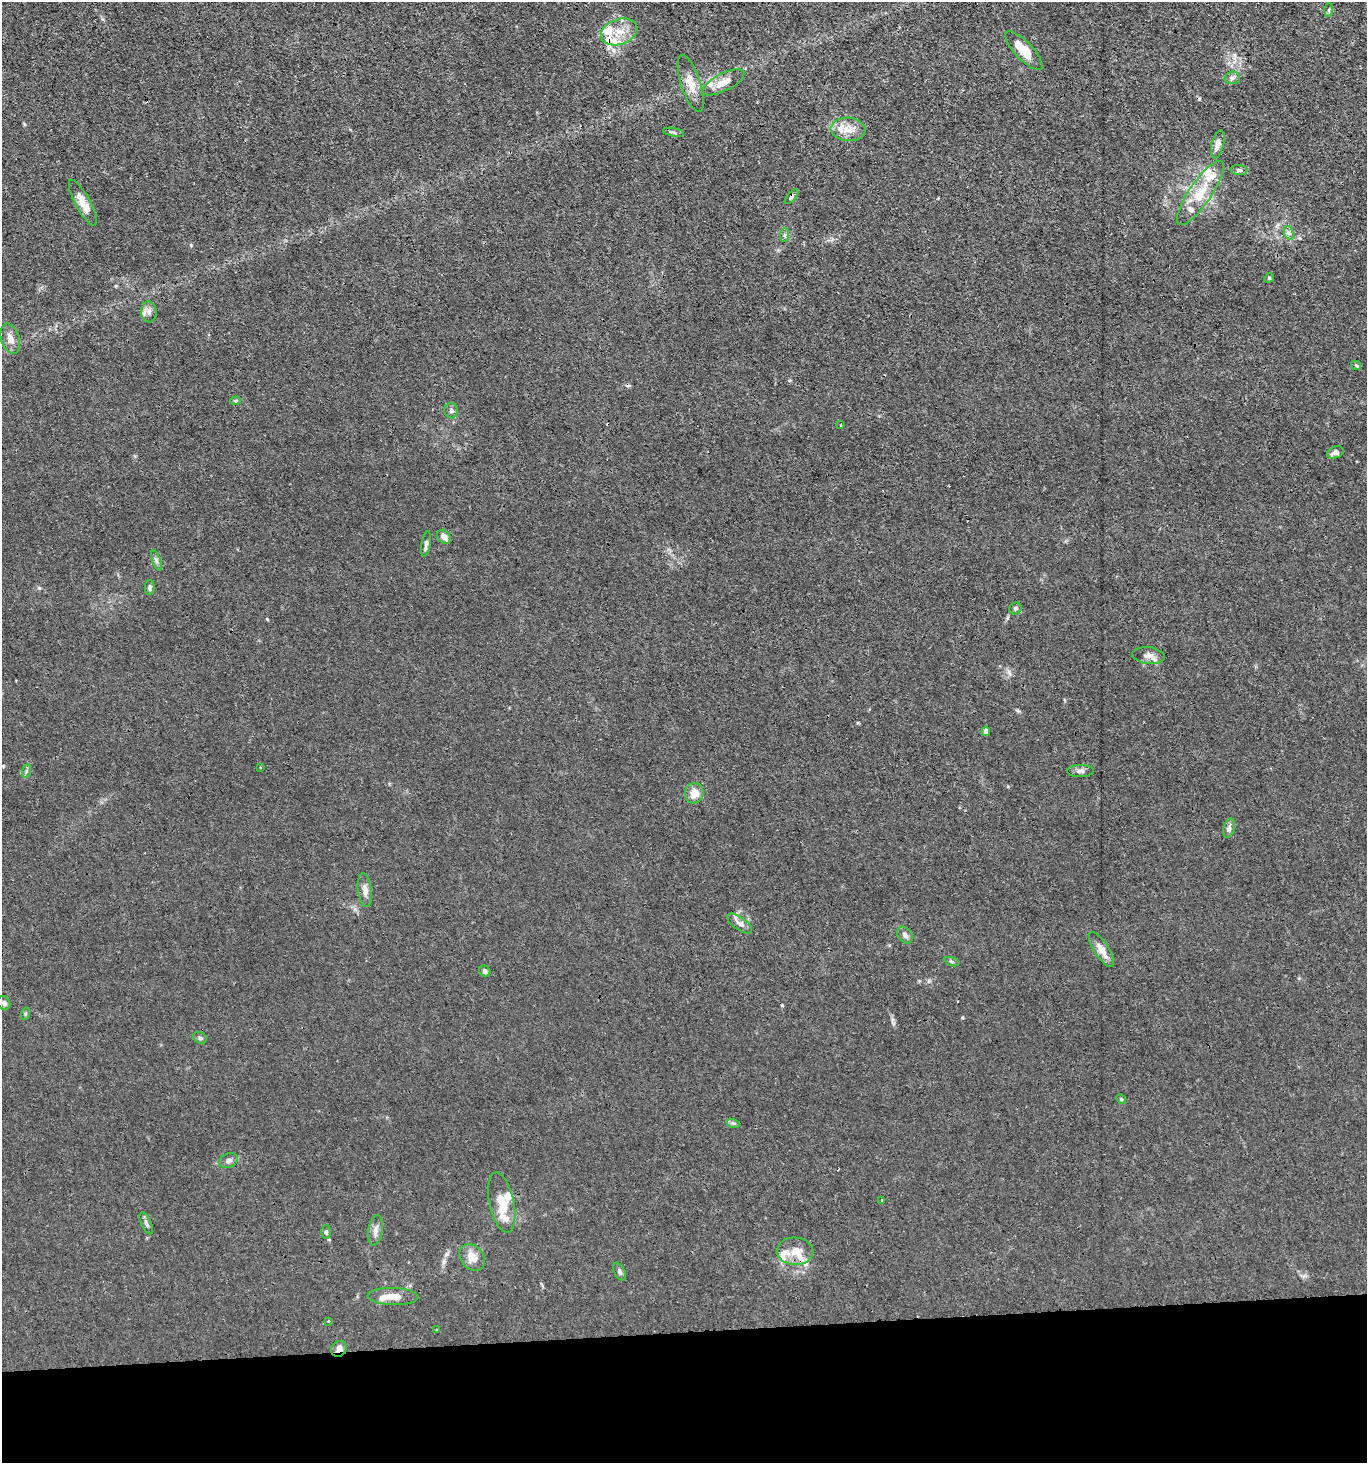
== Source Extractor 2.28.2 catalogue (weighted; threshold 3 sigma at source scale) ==
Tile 8 of 3 x 3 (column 2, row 3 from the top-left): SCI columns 1504-2868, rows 1-1461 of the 4355 x 4384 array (HDU 1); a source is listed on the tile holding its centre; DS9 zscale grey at full resolution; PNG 1369 x 1465 px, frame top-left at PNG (2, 2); each listed source drawn as its Kron ellipse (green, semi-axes under 4 px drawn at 4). Shown black and unused: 9% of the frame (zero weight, under 3 of 4 exposures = <1% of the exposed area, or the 3 px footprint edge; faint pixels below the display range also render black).
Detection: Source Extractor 2.28.2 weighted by HDU 2 'WHT'; one run over the whole footprint, this tile lists its part. Background 0.0192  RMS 0.0031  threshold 0.0141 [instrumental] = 3 sigma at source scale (4.5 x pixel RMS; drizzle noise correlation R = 1.50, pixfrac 1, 0.05/0.05 arcsec/px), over >= 5 px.
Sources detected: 75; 3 cosmic-ray / hot-pixel residue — neither listed nor drawn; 13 inside a brighter listed object's ellipse — not listed separately; the other 59 listed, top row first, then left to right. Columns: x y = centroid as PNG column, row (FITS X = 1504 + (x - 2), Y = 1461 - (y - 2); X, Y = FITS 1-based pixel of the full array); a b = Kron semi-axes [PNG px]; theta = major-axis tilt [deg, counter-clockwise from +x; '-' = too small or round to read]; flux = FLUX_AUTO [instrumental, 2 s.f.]
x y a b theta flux
1329 10 6 4 88 0.46
619 32 18 12 19 5.9
1024 51 25 8 -47 6.6
1232 78 7 6 - 0.89
723 82 23 8 27 3.8
691 83 30 9 -72 4.7
848 129 17 12 -5 4.2
674 132 10 3 -10 0.58
1218 144 14 6 76 1.8
1239 170 8 5 -6 0.68
1200 193 38 11 56 7.7
792 197 9 4 49 0.67
83 203 26 7 -62 4.2
1289 233 7 4 -71 0.89
785 235 7 4 88 0.65
1269 278 5 4 - 0.39
149 312 10 7 -86 1.6
10 339 15 9 -72 2.7
1356 365 5 4 - 0.39
236 401 5 4 - 0.59
451 411 8 7 - 0.94
841 425 3 3 - 0.32
1335 452 8 6 20 1.6
444 537 8 5 -47 2.3
426 544 13 4 80 1
156 561 10 3 -69 0.74
150 587 7 5 89 0.74
1015 608 6 5 - 0.69
1149 656 16 8 -6 2.2
986 731 4 4 - 1.5
260 768 3 2 - 0.24
26 771 7 4 71 0.59
1080 771 13 6 1 1.2
694 793 10 9 - 3.7
1229 828 10 5 75 1
365 890 17 7 -82 2
740 924 14 6 -35 1.5
905 935 9 6 -53 1.2
1102 950 20 7 -57 3.4
952 962 7 3 -19 0.43
485 971 6 5 - 0.8
4 1003 7 6 - 0.81
25 1014 6 4 72 0.38
200 1038 7 5 -27 0.73
1121 1099 5 4 - 0.39
733 1123 7 4 -17 0.57
228 1161 10 7 24 1.2
882 1200 2 2 - 0.29
502 1203 31 12 -78 6.6
146 1223 12 5 -66 1
375 1230 15 7 82 1.9
326 1232 6 4 90 0.58
795 1251 18 13 -3 5.2
472 1257 14 11 -50 3.8
620 1272 10 5 -64 0.79
393 1297 25 8 -2 4.5
328 1321 4 2 - 0.24
437 1330 3 3 - 0.41
339 1349 8 7 - 1.9
Overlapping masked pixels (flux is a lower limit): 2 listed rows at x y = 792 197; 339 1349
Unlisted compact peaks at least as high as the median listed source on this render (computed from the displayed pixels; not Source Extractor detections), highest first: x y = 39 588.